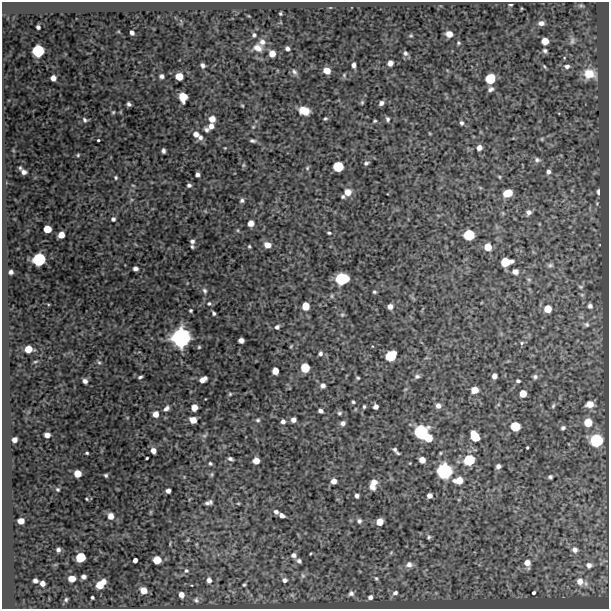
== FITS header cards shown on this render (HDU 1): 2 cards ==
NAXIS1  =                  607 / length of original image axis
NAXIS2  =                  607 / length of original image axis

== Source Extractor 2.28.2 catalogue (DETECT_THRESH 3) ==
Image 607 x 607 px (HDU 1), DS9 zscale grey, 1 PNG px = 1 image px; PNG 611 x 611 px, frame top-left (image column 1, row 607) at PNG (2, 2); no overlay
Background 0.0263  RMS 0.76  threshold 2.27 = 3 sigma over >= 5 px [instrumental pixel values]
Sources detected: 229; all 229 listed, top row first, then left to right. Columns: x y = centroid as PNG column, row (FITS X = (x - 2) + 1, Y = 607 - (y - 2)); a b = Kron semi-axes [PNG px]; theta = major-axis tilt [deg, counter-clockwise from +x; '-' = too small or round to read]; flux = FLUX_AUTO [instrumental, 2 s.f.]
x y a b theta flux
510 5 3 2 - 66
581 5 7 5 -15 88
280 14 3 3 - 56
541 23 7 5 8 240
38 27 4 4 - 130
132 33 4 4 - 160
449 34 6 5 - 400
254 35 6 5 - 99
411 35 4 4 - 56
545 41 6 5 - 550
572 41 12 6 89 180
262 42 9 9 - 280
458 43 5 4 - 65
258 48 13 10 -17 410
287 49 4 4 - 150
38 51 8 8 - 2500
545 51 6 5 - 110
405 53 7 7 - 140
272 54 6 5 - 490
564 58 4 3 - 48
390 63 5 5 - 280
203 65 5 4 - 150
354 65 5 4 - 190
544 66 6 3 -55 66
567 66 7 5 11 180
327 71 6 5 - 530
294 72 9 6 -49 150
589 74 13 10 -10 950
344 75 6 4 49 62
161 76 5 4 - 140
179 76 6 5 - 690
53 78 5 5 - 290
490 79 7 6 - 1400
491 89 7 5 27 150
183 97 7 6 - 990
362 102 5 4 - 65
381 103 5 4 - 160
129 104 4 4 - 120
242 105 5 3 - 44
304 111 9 6 -14 810
113 112 4 4 - 58
325 118 4 3 - 70
212 119 6 6 - 430
387 119 6 4 -75 100
85 120 6 5 - 110
375 121 4 3 - 60
461 123 5 4 - 110
211 126 7 6 - 280
253 127 5 4 - 55
206 130 5 4 - 120
196 134 7 6 - 280
200 137 7 7 - 190
542 139 4 4 - 52
98 140 3 3 - 58
252 141 7 4 -7 110
225 148 3 3 - 36
479 148 6 5 - 260
163 151 5 4 - 130
78 155 4 4 - 61
537 160 8 7 - 160
366 163 6 4 28 110
243 165 6 5 - 75
338 167 7 7 - 1600
20 168 5 5 - 78
307 168 5 5 - 78
24 172 6 5 - 220
548 172 6 5 - 150
197 174 4 4 - 150
499 177 5 4 - 54
116 178 5 4 - 72
133 185 5 3 - 49
189 185 5 5 - 120
348 192 7 7 - 490
598 192 6 4 -89 160
507 193 8 6 23 900
343 197 5 4 - 97
242 200 6 5 - 120
529 212 6 6 - 210
503 213 6 4 -72 63
113 219 5 5 - 110
251 223 5 5 - 360
47 229 6 5 - 760
238 230 5 3 - 49
329 233 5 4 - 71
61 235 5 5 - 480
469 235 7 7 - 1800
192 241 5 5 - 140
267 245 6 5 - 400
249 246 4 3 - 60
192 247 4 3 - 77
488 247 6 6 - 660
39 259 8 8 - 2800
506 262 8 6 9 1200
550 265 8 5 7 100
135 269 5 4 - 170
11 272 5 4 - 160
515 272 6 5 - 270
342 279 10 7 7 3000
529 279 6 4 -1 68
581 287 6 5 - 79
205 291 8 5 -58 130
374 292 4 4 - 75
582 295 6 5 - 81
332 296 6 4 -90 67
209 303 7 6 - 110
305 306 6 5 - 730
390 306 5 5 - 250
590 306 7 6 - 160
548 309 6 6 - 670
191 310 3 3 - 73
214 313 4 3 - 98
342 315 5 5 - 79
586 324 8 6 -24 130
277 327 5 4 - 140
181 338 12 12 - 6700
241 340 5 5 - 260
522 343 6 5 - 85
291 346 5 3 - 49
199 347 4 4 - 60
28 349 6 5 - 660
320 353 6 5 - 120
391 356 8 7 - 1800
35 361 6 3 9 58
99 362 6 5 - 83
305 368 6 6 - 1100
275 371 6 5 - 490
417 376 7 5 13 130
494 376 5 4 - 240
140 377 4 3 - 87
535 377 6 6 - 110
358 378 4 3 - 62
203 379 7 5 31 330
85 381 4 4 - 180
518 381 4 3 - 93
323 386 6 5 - 170
475 390 6 5 - 520
230 394 5 5 - 65
523 394 5 5 - 550
353 402 3 3 - 67
590 404 7 6 - 490
438 406 6 6 - 220
553 406 7 4 64 75
194 407 5 5 - 490
364 407 4 3 - 65
376 407 5 4 - 190
166 408 8 6 43 180
320 411 5 4 - 160
339 413 7 5 2 93
156 414 6 6 - 370
193 420 6 5 - 490
258 420 6 5 - 87
293 420 5 5 - 220
283 421 5 4 - 170
588 422 6 6 - 830
343 423 5 5 - 160
515 426 7 6 - 1400
563 428 4 3 - 99
421 432 9 8 - 3200
47 435 5 4 - 290
204 435 9 4 21 100
475 436 9 6 -60 1300
428 438 6 6 - 910
14 440 5 4 - 230
596 440 8 8 - 2700
527 447 3 2 - 62
153 451 5 4 - 290
396 451 8 3 -50 140
87 453 3 3 - 61
147 458 3 3 - 69
230 459 5 3 - 120
422 460 5 5 - 390
469 460 8 7 - 1800
256 461 5 5 - 430
210 463 4 4 - 75
498 466 4 4 - 170
444 471 10 10 - 4300
77 473 6 5 - 610
106 475 4 3 - 82
550 477 4 3 - 90
458 480 10 7 5 600
334 481 5 5 - 290
374 482 7 6 - 280
372 487 8 7 - 260
58 489 4 4 - 63
168 491 5 4 - 210
357 496 4 4 - 140
429 496 5 4 - 220
86 499 3 2 - 44
209 502 7 4 15 170
238 503 5 3 - 48
150 512 6 4 71 51
276 512 5 4 - 130
282 515 5 4 - 200
111 516 6 5 - 370
21 521 5 5 - 410
359 521 7 6 - 140
380 522 6 5 - 560
429 537 5 5 - 90
58 550 4 4 - 120
575 550 7 7 - 240
293 555 6 5 - 180
80 557 7 6 - 1400
135 560 4 4 - 240
157 560 6 6 - 760
299 561 6 4 -31 140
527 563 8 6 -75 420
409 564 10 8 10 280
589 565 7 6 - 240
186 571 6 6 - 110
303 576 8 6 -88 110
83 577 4 4 - 160
376 578 7 5 -72 99
72 579 6 5 - 510
209 580 6 5 - 210
285 580 7 6 - 170
35 581 4 4 - 160
580 581 9 8 - 470
42 583 5 4 - 240
101 584 10 5 43 900
244 585 4 3 - 66
143 590 6 5 - 470
351 593 7 7 - 170
395 593 8 6 16 190
534 593 4 3 - 120
181 595 5 4 - 320
92 597 3 3 - 78
370 597 6 5 - 190
66 600 5 3 - 76
196 600 7 6 - 110